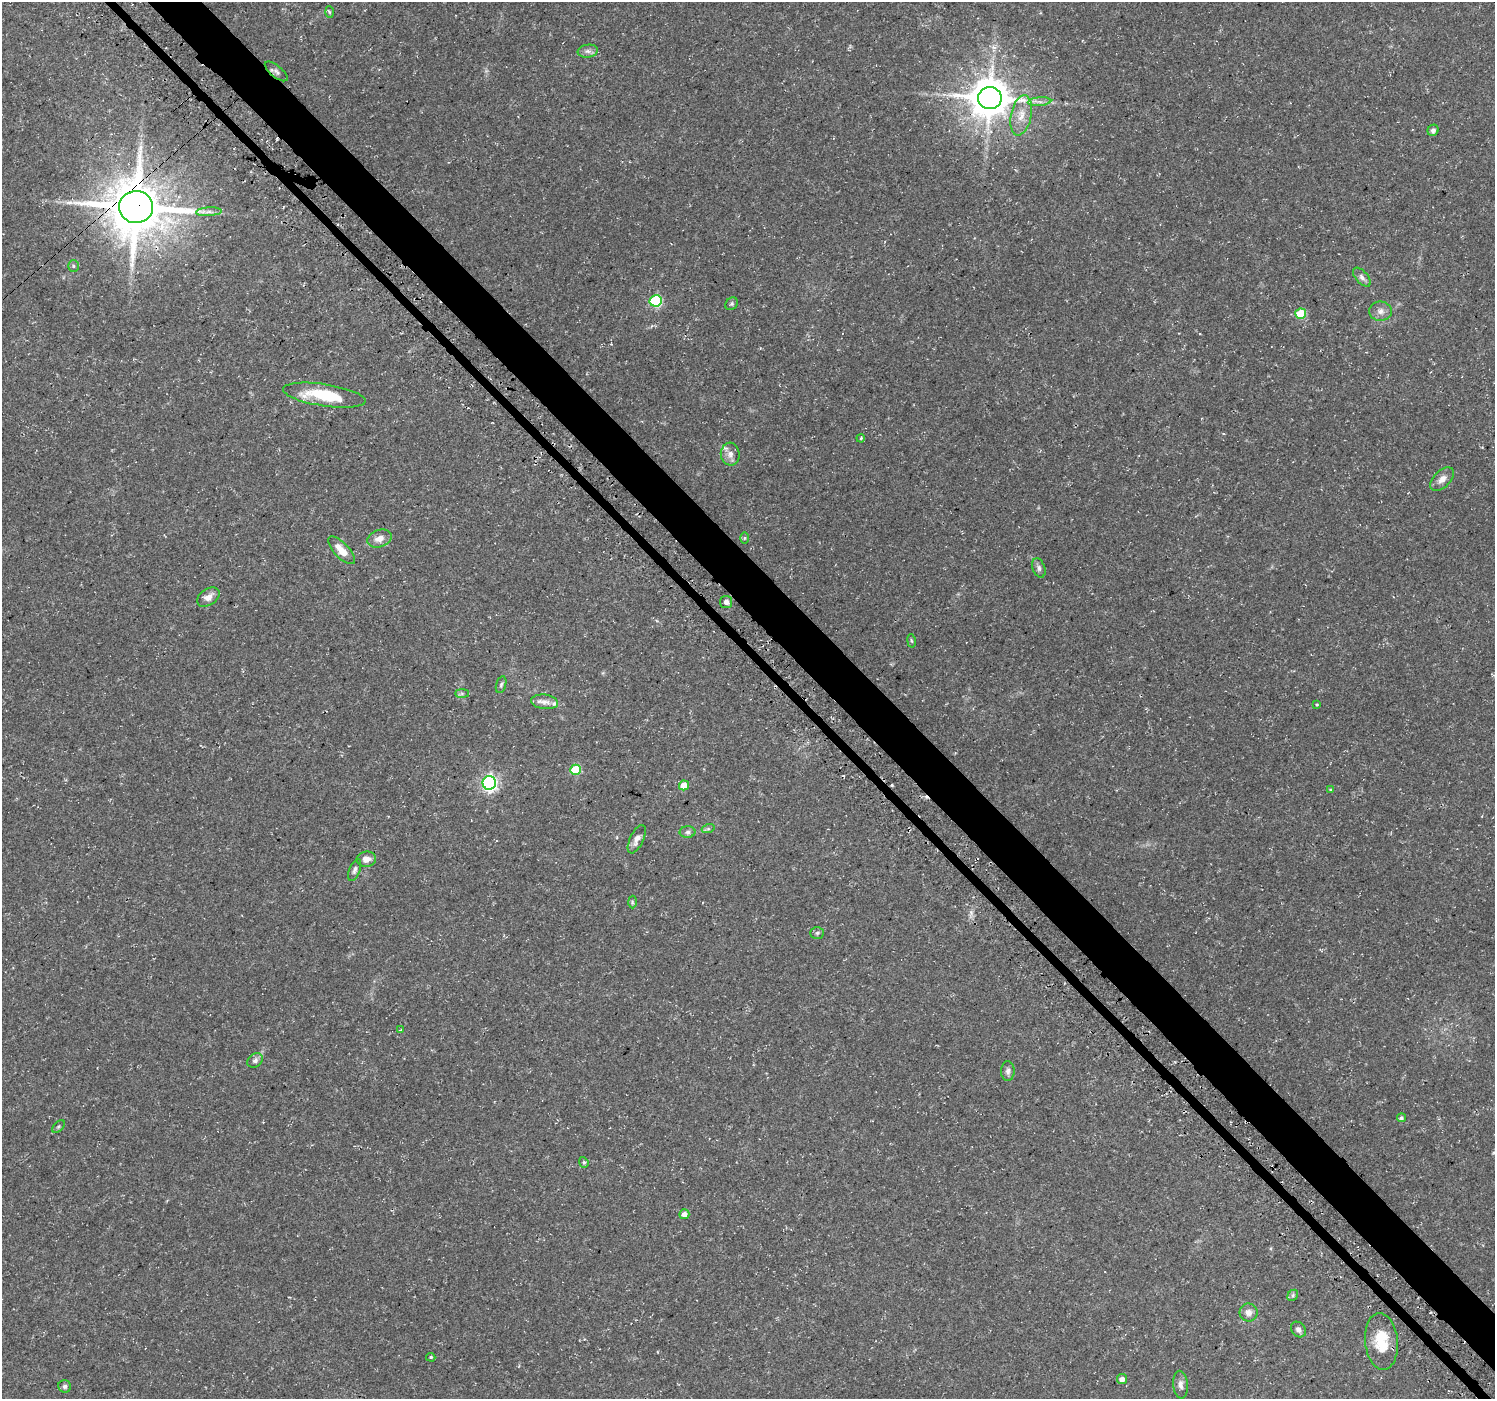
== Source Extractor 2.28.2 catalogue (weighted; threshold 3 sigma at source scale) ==
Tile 6 of 4 x 4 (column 2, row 2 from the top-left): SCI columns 1582-3074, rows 3011-4407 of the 6110 x 6084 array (HDU 1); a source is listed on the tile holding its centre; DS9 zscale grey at full resolution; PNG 1497 x 1401 px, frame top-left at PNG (2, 2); each listed source drawn as its Kron ellipse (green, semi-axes under 4 px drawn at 4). Shown black and unused: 4% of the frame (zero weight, under 3 of 4 exposures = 5% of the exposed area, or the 3 px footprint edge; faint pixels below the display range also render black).
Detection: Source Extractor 2.28.2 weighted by HDU 2 'WHT'; one run over the whole footprint, this tile lists its part. Background 0.0834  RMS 0.0048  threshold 0.0217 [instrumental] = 3 sigma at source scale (4.5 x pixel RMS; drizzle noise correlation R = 1.50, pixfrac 1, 0.0396/0.0396 arcsec/px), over >= 5 px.
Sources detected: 58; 2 inside a brighter listed object's ellipse — not listed separately; the other 56 listed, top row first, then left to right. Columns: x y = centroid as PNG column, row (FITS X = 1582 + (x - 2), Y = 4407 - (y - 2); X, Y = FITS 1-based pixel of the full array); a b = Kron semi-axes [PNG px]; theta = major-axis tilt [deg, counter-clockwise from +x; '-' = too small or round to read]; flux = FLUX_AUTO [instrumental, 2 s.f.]
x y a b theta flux
329 12 6 4 -88 0.67
588 51 10 6 8 2
276 71 14 6 -39 1.6
990 98 12 11 - 1500
1040 102 12 4 4 1.9
1021 115 20 10 78 7.2
1433 130 6 5 - 1.5
136 207 17 16 - 2800
209 212 13 4 3 1.9
73 266 6 5 - 0.85
1362 277 11 6 -49 2
656 301 6 6 - 47
732 304 7 5 45 0.89
1380 311 11 9 2 2.7
1301 314 5 5 - 20
324 395 42 11 -8 24
861 438 4 3 - 0.56
730 454 11 9 -85 3.1
1442 479 14 8 46 3.3
379 538 13 8 19 4
744 538 6 4 89 0.61
341 550 18 7 -46 6.1
1039 568 10 6 -69 1.6
208 597 12 8 33 3.6
726 602 6 6 - 1.9
911 641 7 3 -80 0.59
501 685 8 5 73 1
462 693 7 4 0 0.98
545 702 14 7 -6 3
1317 704 4 4 - 0.46
576 770 5 5 - 25
489 783 7 6 - 130
684 785 5 5 - 8.1
1331 790 4 4 - 0.63
708 829 6 4 18 0.89
688 832 8 6 1 1.4
637 839 15 6 65 2.9
366 859 9 7 6 3.4
355 870 11 5 69 1.6
632 902 6 4 -88 0.67
817 933 7 5 2 0.95
401 1030 4 3 - 0.38
255 1060 8 6 35 1.7
1008 1071 10 6 89 1.7
1401 1118 4 4 - 0.99
58 1126 7 4 45 0.8
584 1162 5 4 - 0.7
684 1214 5 5 - 2.9
1293 1295 6 4 48 0.88
1249 1312 9 9 - 2.9
1298 1329 8 6 -50 2
1381 1341 28 16 -84 15
431 1357 5 4 - 0.59
1122 1379 5 5 - 2.6
1181 1385 14 7 -86 2.4
65 1386 6 6 - 1.2
Overlapping masked pixels (flux is a lower limit): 2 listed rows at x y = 276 71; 136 207